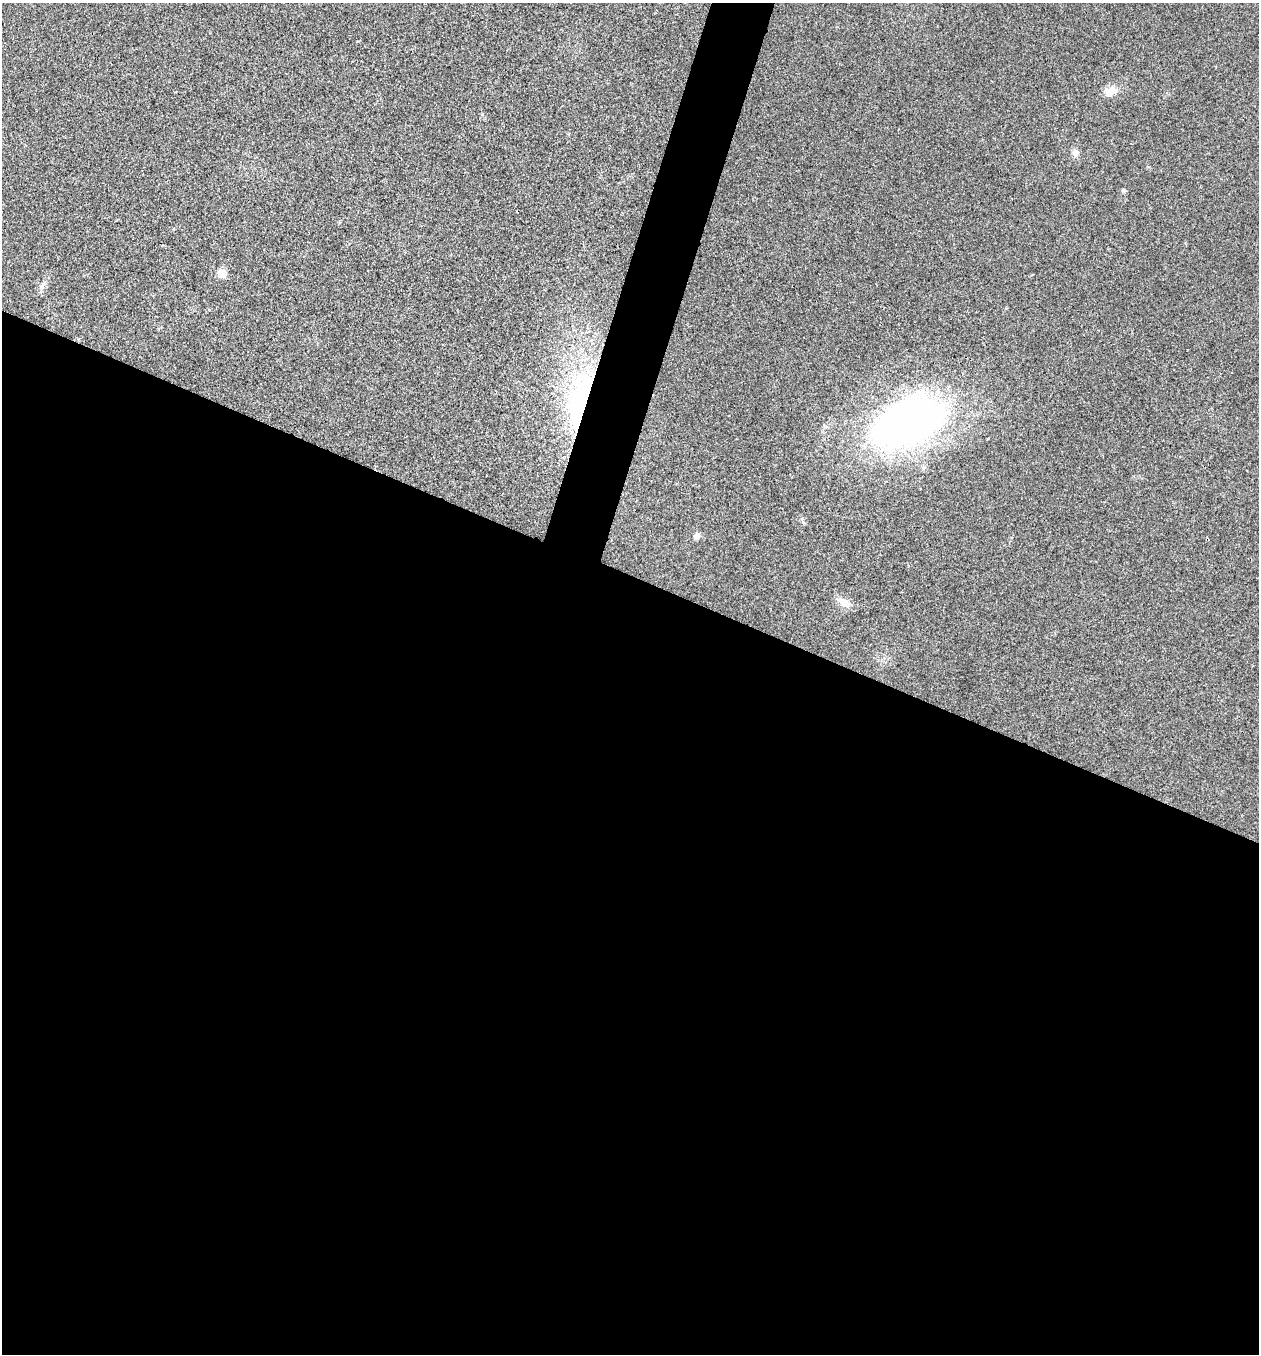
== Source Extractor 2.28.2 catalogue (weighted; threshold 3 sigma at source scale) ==
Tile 14 of 4 x 4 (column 2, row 4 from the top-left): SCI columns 1524-2780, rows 4-1355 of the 5436 x 5425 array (HDU 1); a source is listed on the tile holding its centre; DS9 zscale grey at full resolution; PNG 1261 x 1356 px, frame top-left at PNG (2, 3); no overlay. Shown black and unused: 60% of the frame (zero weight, under 3 of 4 exposures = <1% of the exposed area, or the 3 px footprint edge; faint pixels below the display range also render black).
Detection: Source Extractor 2.28.2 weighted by HDU 2 'WHT'; one run over the whole footprint, this tile lists its part. Background 0.0202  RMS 0.0057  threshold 0.0258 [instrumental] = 3 sigma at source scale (4.5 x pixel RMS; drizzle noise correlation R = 1.50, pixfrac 1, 0.05/0.05 arcsec/px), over >= 5 px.
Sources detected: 9; all 9 listed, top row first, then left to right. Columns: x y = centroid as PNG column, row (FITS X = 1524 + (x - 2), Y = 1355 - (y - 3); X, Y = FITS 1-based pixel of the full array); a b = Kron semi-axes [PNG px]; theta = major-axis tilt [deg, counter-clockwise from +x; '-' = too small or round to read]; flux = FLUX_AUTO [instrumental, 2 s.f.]
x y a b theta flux
1110 91 16 11 8 6.4
1075 153 8 7 - 3.3
1123 191 7 5 -66 0.91
222 273 10 8 -46 5.4
42 285 14 6 56 2.7
581 399 64 22 76 110
908 422 84 48 24 260
697 536 9 7 45 2.4
844 602 19 11 -29 5.6
Overlapping masked pixels (flux is a lower limit): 1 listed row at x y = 581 399